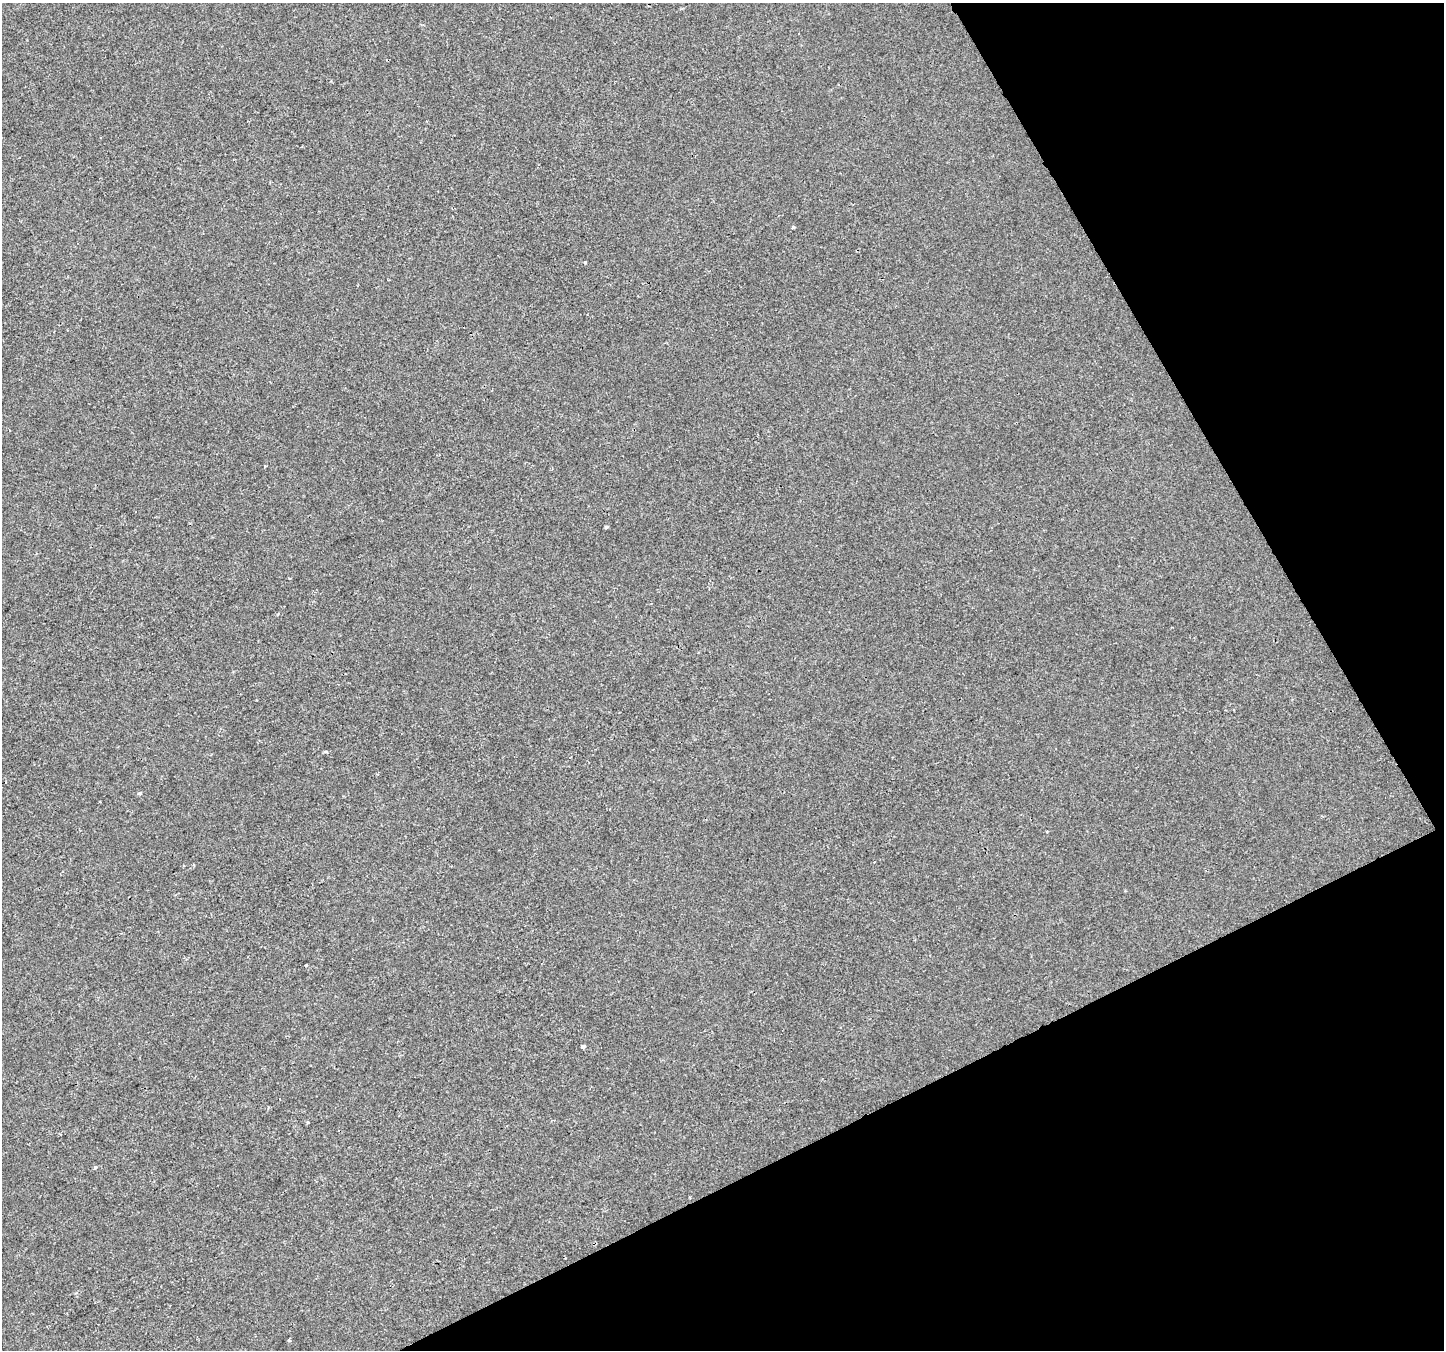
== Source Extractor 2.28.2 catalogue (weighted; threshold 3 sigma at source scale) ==
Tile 12 of 4 x 4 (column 4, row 3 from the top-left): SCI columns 4329-5770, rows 1450-2797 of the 5772 x 5655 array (HDU 1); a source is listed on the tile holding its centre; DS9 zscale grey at full resolution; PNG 1446 x 1352 px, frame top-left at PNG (2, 3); no overlay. Shown black and unused: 25% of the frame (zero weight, under 2 of 3 exposures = <1% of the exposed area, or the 3 px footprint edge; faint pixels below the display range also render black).
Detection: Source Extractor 2.28.2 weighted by HDU 2 'WHT'; one run over the whole footprint, this tile lists its part. Background 2.47e-04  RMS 0.0042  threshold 0.019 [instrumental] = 3 sigma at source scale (4.5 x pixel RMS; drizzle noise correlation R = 1.50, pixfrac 1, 0.0396/0.0396 arcsec/px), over >= 5 px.
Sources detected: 12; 2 cosmic-ray / hot-pixel residue — not listed; the other 10 listed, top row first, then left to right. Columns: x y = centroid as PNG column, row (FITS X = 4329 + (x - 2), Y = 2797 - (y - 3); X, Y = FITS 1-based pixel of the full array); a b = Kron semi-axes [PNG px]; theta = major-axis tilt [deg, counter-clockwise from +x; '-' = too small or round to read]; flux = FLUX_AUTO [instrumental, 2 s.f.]
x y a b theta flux
793 227 3 3 - 0.99
585 262 4 3 - 0.4
606 527 3 3 - 1.8
325 752 5 3 - 0.62
140 793 5 4 - 0.63
306 965 3 3 - 0.42
583 1047 4 4 - 3.5
308 1122 3 3 - 0.52
95 1167 3 3 - 0.88
289 1340 3 3 - 0.7